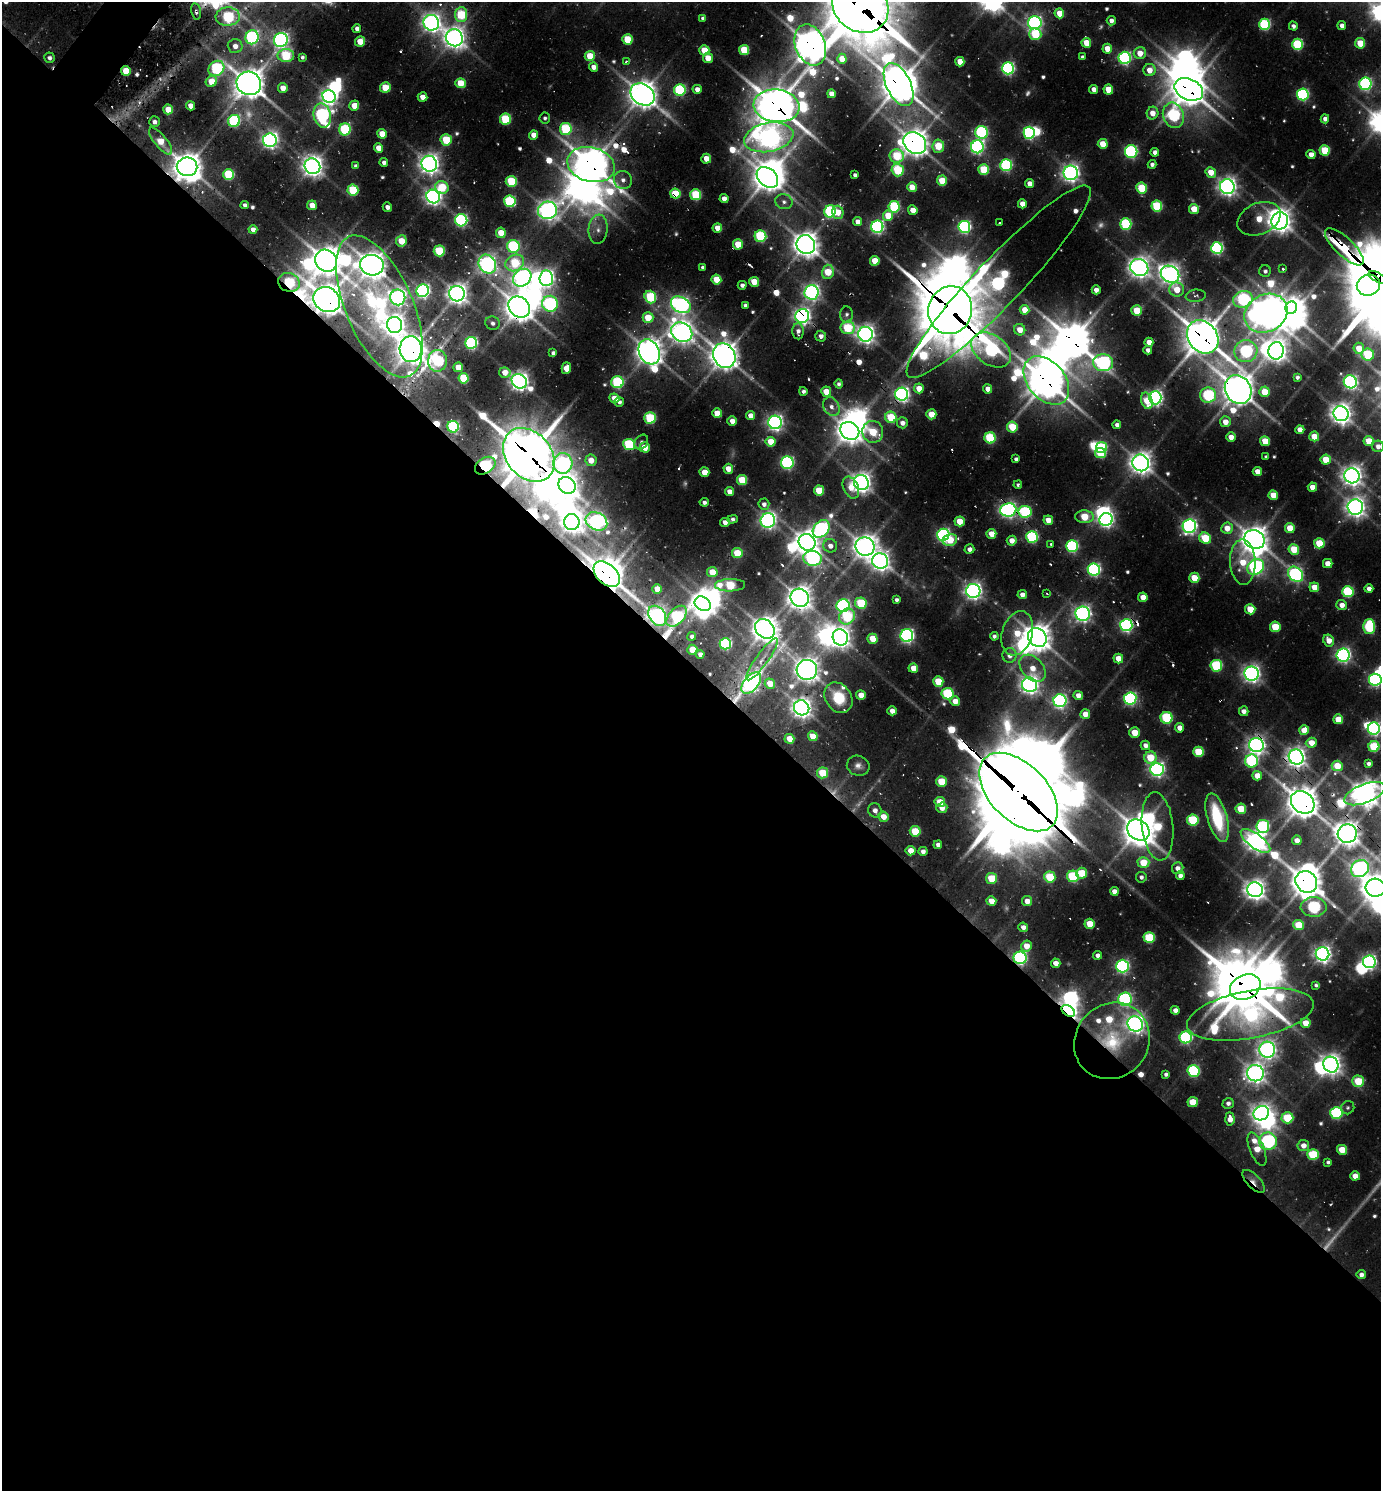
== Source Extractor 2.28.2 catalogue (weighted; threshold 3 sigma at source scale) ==
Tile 14 of 4 x 4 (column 2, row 4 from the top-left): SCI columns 1676-3054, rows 33-1521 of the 5997 x 5989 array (HDU 1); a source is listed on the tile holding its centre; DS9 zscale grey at full resolution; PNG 1383 x 1493 px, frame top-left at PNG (2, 2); each listed source drawn as its Kron ellipse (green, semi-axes under 4 px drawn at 4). Shown black and unused: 56% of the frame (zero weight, under 2 of 3 exposures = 3% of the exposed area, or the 3 px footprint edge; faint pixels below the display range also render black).
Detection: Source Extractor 2.28.2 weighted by HDU 2 'WHT'; one run over the whole footprint, this tile lists its part. Background 0.103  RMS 0.0094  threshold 0.0425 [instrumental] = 3 sigma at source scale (4.5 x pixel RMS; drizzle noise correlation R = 1.50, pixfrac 1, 0.05/0.05 arcsec/px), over >= 5 px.
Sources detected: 645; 17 too faint to see at this stretch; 50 inside a brighter object's white glare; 14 cosmic-ray / hot-pixel residue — neither listed nor drawn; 7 inside a brighter listed object's ellipse — not listed separately; of the other 557, all 500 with FLUX_AUTO >= 2.7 (the completeness limit of this list) listed and drawn (57 fainter detections not listed), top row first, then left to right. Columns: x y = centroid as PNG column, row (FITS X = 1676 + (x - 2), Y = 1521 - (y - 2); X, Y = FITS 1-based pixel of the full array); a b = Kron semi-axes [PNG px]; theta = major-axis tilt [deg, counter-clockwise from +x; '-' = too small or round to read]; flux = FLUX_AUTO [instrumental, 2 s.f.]
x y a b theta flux
860 6 30 25 -38 8400
196 11 8 4 -78 3.3
1059 13 5 5 - 24
461 15 7 6 - 86
228 17 12 9 3 130
703 18 4 4 - 4.5
1111 21 4 4 - 6.7
431 23 8 7 - 720
1035 23 7 6 - 370
1265 24 6 5 - 130
1293 26 4 4 - 4
1342 26 4 4 - 7.5
357 29 4 4 - 7.4
1035 34 6 6 - 69
252 37 7 6 - 260
454 38 9 8 - 1100
627 39 5 5 - 49
281 40 7 7 - 440
360 41 5 4 - 23
1086 43 5 5 - 30
1360 43 5 5 - 33
1297 44 5 5 - 110
810 45 21 15 -69 2000
235 46 7 7 - 10
1107 49 5 5 - 21
704 50 5 5 - 34
744 50 5 5 - 54
1140 53 6 6 - 19
286 56 8 6 0 86
590 56 5 5 - 37
302 57 4 4 - 2.8
1082 57 4 4 - 2.7
49 58 5 5 - 5.1
708 58 5 5 - 20
1125 58 6 6 - 280
842 59 5 4 - 19
626 62 4 3 - 2.8
960 62 5 4 - 20
593 67 5 4 - 10
216 68 8 7 - 160
1008 68 6 6 - 280
1149 70 6 6 - 17
126 71 5 5 - 39
211 81 6 5 - 30
249 83 12 11 - 2000
460 83 5 5 - 37
1365 84 6 6 - 230
899 85 23 12 -64 2700
385 87 5 5 - 40
283 88 5 4 - 15
697 89 4 4 - 9.2
1094 89 4 4 - 9.7
1108 89 5 5 - 26
1189 89 15 10 -25 2400
680 90 6 6 - 150
642 94 13 10 -34 1800
831 94 4 4 - 13
1303 94 6 6 - 210
329 96 7 6 - 540
423 97 5 4 - 15
190 106 4 4 - 14
354 106 5 5 - 23
776 106 23 16 -7 3200
168 109 5 5 - 24
1153 113 6 5 - 15
322 115 12 8 -77 290
1173 115 13 10 -69 170
545 118 5 5 - 3.3
505 119 5 5 - 90
1325 119 4 4 - 6.5
234 121 6 6 - 170
154 122 5 5 - 5.1
345 129 6 5 - 120
566 129 6 6 - 110
982 132 6 6 - 190
1029 133 6 5 - 220
382 134 5 5 - 22
533 135 4 4 - 15
769 137 25 14 12 1000
270 140 7 7 - 560
446 140 5 5 - 52
161 141 17 6 -51 29
915 143 12 10 -38 1500
1103 144 5 5 - 28
938 146 7 6 - 48
977 147 6 6 - 310
379 148 5 4 - 19
1325 150 5 5 - 57
1131 152 6 6 - 220
1155 152 4 4 - 7.1
1311 154 4 4 - 11
897 156 7 7 - 60
706 159 5 5 - 21
384 162 4 4 - 5.2
429 164 8 7 - 880
1152 164 4 4 - 4.5
591 165 24 17 -15 2500
1006 165 6 6 - 170
312 166 8 7 - 1000
356 166 4 4 - 5
187 167 10 9 - 1800
898 170 6 6 - 68
984 170 5 5 - 65
1211 172 5 5 - 20
1071 173 7 7 - 670
229 174 5 5 - 87
855 175 4 4 - 4
767 177 12 9 -41 1600
623 180 9 9 - 7.8
511 181 5 5 - 71
942 181 5 5 - 36
1030 184 4 4 - 13
442 187 7 6 - 53
912 187 5 4 - 19
1227 187 7 7 - 750
1142 188 5 5 - 64
353 190 5 5 - 80
675 194 5 5 - 54
696 195 5 5 - 85
433 196 7 6 - 610
724 199 4 4 - 10
510 201 6 5 - 130
784 202 9 7 -14 5.2
1022 204 4 4 - 15
245 205 4 4 - 4.4
312 205 5 5 - 17
1157 206 5 5 - 90
387 207 5 4 - 5.2
894 207 6 5 - 120
1194 209 5 5 - 28
547 210 9 8 - 880
913 210 5 4 - 15
830 211 6 5 - 170
838 212 6 5 - 22
888 216 5 5 - 31
1259 219 23 15 25 35
461 220 6 6 - 230
1280 221 8 8 - 1100
857 222 4 4 - 9.3
999 223 3 3 - 4.2
1126 224 6 5 - 130
877 227 6 6 - 320
964 227 6 6 - 270
717 228 5 4 - 18
253 229 4 4 - 7.6
598 229 14 9 83 9.4
501 233 5 5 - 26
760 236 6 5 - 120
401 241 5 5 - 30
738 244 5 5 - 38
806 245 10 9 - 1500
513 246 6 6 - 170
1344 247 25 9 -43 560
1217 248 6 6 - 240
439 251 5 5 - 80
326 261 12 10 -47 2000
875 261 5 5 - 31
515 263 10 8 31 70
487 264 10 8 -57 670
372 265 12 10 -12 1600
703 267 4 4 - 3.4
1139 268 9 8 - 1000
1283 268 3 3 - 5.2
1265 271 6 6 - 3
828 272 7 6 - 37
1170 274 10 8 -32 950
1377 277 9 4 -30 1400
522 278 10 8 38 620
546 278 8 7 - 460
716 280 5 5 - 38
289 282 11 9 -19 110
754 282 5 5 - 26
999 282 131 23 46 490
742 285 4 4 - 4.5
1368 285 12 10 20 540
1096 290 4 4 - 9
1177 290 7 7 - 23
423 291 6 6 - 350
812 292 7 7 - 450
457 294 8 7 - 1000
1196 296 10 6 8 4
398 297 8 7 - 480
650 297 6 5 - 100
1243 299 10 8 18 150
327 300 14 12 -34 2100
550 304 8 8 - 250
681 305 10 7 -29 560
745 305 4 4 - 3.9
379 306 76 33 -66 270
519 307 12 9 -40 1800
1291 308 6 6 - 520
950 310 24 22 73 6600
1025 310 5 5 - 20
1136 310 5 5 - 41
1266 313 22 18 28 2200
847 314 8 6 87 3.9
802 316 7 7 - 610
648 318 5 5 - 34
493 323 7 6 - 4.3
395 325 8 7 - 1000
848 328 7 6 - 81
1020 330 6 5 - 18
798 331 8 5 -90 6.1
682 332 11 9 -33 1200
866 334 7 7 - 780
821 336 5 5 - 6
1203 337 18 14 -52 2800
1149 342 4 4 - 15
471 343 6 6 - 210
1359 348 5 5 - 23
411 349 13 11 -89 1800
991 350 22 14 -36 270
1148 350 4 4 - 7
1246 351 11 11 - 210
1276 351 9 7 77 930
649 352 13 10 -62 1500
553 353 4 4 - 3.9
1368 355 6 6 - 85
724 356 13 10 -60 1800
437 361 11 9 83 140
1103 363 10 8 -5 350
458 367 5 4 - 21
566 368 6 4 74 19
505 372 6 5 - 13
1297 377 4 4 - 3.5
463 378 5 5 - 63
1046 380 27 18 -50 2700
519 381 8 7 - 750
617 382 6 6 - 140
1350 382 7 6 - 350
839 384 4 4 - 3.5
919 388 5 5 - 19
988 389 4 4 - 12
1238 390 15 13 -61 2100
803 391 4 4 - 3.7
826 392 5 5 - 24
1264 392 5 5 - 27
902 394 6 6 - 460
1208 395 8 7 - 140
614 398 5 5 - 16
1155 398 6 6 - 460
1147 401 8 5 -73 29
619 402 5 4 - 4.1
831 407 10 7 -58 8.2
717 413 5 5 - 21
931 414 5 5 - 22
1341 414 8 7 - 980
751 416 4 4 - 15
891 417 6 5 - 59
650 418 5 5 - 92
732 421 4 4 - 11
775 422 7 6 - 540
1225 422 5 5 - 15
902 423 5 5 - 8.6
1117 425 4 4 - 4.6
453 427 6 6 - 160
1012 427 5 5 - 50
1300 430 4 4 - 13
850 431 10 8 -37 1400
873 432 11 10 - 58
1314 436 5 5 - 23
1231 437 4 4 - 13
990 438 5 5 - 100
1265 441 5 5 - 29
1369 441 5 5 - 24
641 442 8 6 54 3.1
771 442 5 5 - 27
629 444 6 5 - 120
1378 446 6 6 - 6.8
645 447 5 5 - 22
1101 447 5 5 - 92
1100 453 5 5 - 63
529 455 30 22 -49 5000
1266 457 4 4 - 3.1
1016 459 4 4 - 4.6
591 460 6 5 - 15
1326 460 5 5 - 28
563 463 10 9 - 310
787 463 6 6 - 220
1141 463 8 8 - 1100
485 466 11 8 32 220
728 469 5 5 - 16
1257 471 4 4 - 16
704 472 5 5 - 23
1352 476 8 7 - 920
742 480 5 5 - 52
861 483 8 7 - 920
567 485 9 8 - 980
1018 485 4 4 - 2.8
851 487 11 7 -65 18
1312 487 4 4 - 15
819 490 5 5 - 42
729 492 4 4 - 9.7
1273 495 5 4 - 21
704 502 4 4 - 3.5
764 504 6 5 - 5.5
1355 507 8 7 - 860
1008 510 8 6 6 480
1025 512 6 6 - 140
1084 517 9 6 -3 47
733 519 5 4 - 3.1
768 520 7 7 - 540
1048 520 5 4 - 17
1106 520 7 6 - 400
596 521 11 8 -27 430
960 521 5 5 - 28
572 522 8 8 - 1100
725 522 5 4 - 7.8
1189 526 7 6 - 460
1227 528 6 5 - 19
1290 528 5 5 - 24
821 529 10 7 49 320
991 534 5 5 - 20
943 535 6 6 - 300
1032 537 6 5 - 150
1205 538 6 5 - 58
1254 539 10 9 - 1500
950 540 7 6 - 38
1012 541 5 5 - 12
807 542 9 8 - 1400
1319 543 5 5 - 43
1051 544 3 3 - 2.9
830 546 7 6 - 9.1
865 546 9 9 - 1300
1072 546 6 6 - 180
969 549 5 5 - 6.2
1294 549 5 5 - 39
737 553 5 5 - 42
813 558 9 7 -9 310
880 561 8 8 - 830
1243 562 22 12 -88 40
1328 563 5 4 - 16
1256 567 9 7 37 350
1094 569 6 6 - 290
712 572 5 5 - 29
607 574 15 10 -44 2300
1295 574 8 6 -45 350
1194 578 5 5 - 34
730 585 15 6 2 74
1314 587 5 5 - 18
657 589 5 5 - 19
1369 589 4 4 - 8.1
973 591 7 7 - 640
1348 592 6 5 - 130
1047 594 3 3 - 2.8
1022 595 4 4 - 8.6
1143 597 5 4 - 16
800 598 9 9 - 1300
896 600 4 4 - 3.6
861 603 6 6 - 71
703 604 9 6 -33 1000
1342 605 5 5 - 11
843 606 6 6 - 290
1250 609 5 5 - 29
1083 614 7 7 - 500
657 616 11 8 -54 620
677 616 12 7 47 140
847 617 8 7 - 92
1126 625 6 6 - 320
1275 627 5 5 - 46
1369 627 7 6 - 100
765 629 11 8 -45 1400
1017 633 22 15 73 43
692 636 4 4 - 3.7
907 636 6 6 - 350
994 636 4 4 - 4
840 637 8 7 - 970
1037 638 10 8 -46 1600
872 639 5 5 - 31
1329 640 6 5 - 15
725 644 6 5 - 170
692 650 5 5 - 29
700 654 4 4 - 5.6
1009 655 7 7 - 8.6
1343 655 6 6 - 440
762 659 25 6 54 8.7
1118 659 5 5 - 23
1216 666 6 6 - 120
913 668 5 4 - 19
1032 668 16 10 -49 21
807 670 10 10 - 1300
1252 674 7 7 - 660
1375 680 6 6 - 270
938 681 5 5 - 40
751 683 13 7 49 530
770 684 5 5 - 18
1029 685 8 7 - 740
947 694 6 6 - 100
861 695 5 5 - 17
1078 695 5 4 - 9.7
838 698 16 13 -54 44
1130 698 6 6 - 270
955 701 5 4 - 15
1060 701 6 6 - 350
802 708 8 7 - 890
892 711 4 4 - 11
1244 711 5 4 - 8.2
1085 714 5 5 - 14
1167 718 6 6 - 110
1338 719 5 5 - 23
1180 728 4 4 - 10
1374 729 6 6 - 300
1304 730 5 5 - 25
1135 732 5 5 - 23
813 736 5 5 - 21
789 739 5 5 - 22
1311 743 6 5 - 16
1145 745 5 4 - 7.6
1256 745 7 7 - 680
1374 747 5 5 - 77
1198 752 5 5 - 61
1150 757 6 6 - 42
1296 757 7 7 - 870
1252 761 6 6 - 150
1369 764 4 4 - 3.9
858 766 11 10 - 7.1
1337 766 5 5 - 26
1157 769 6 6 - 460
822 773 5 5 - 45
1257 776 5 5 - 19
941 782 5 5 - 43
1018 792 48 28 -45 12000
1365 794 21 9 20 1400
940 802 5 5 - 25
1303 802 12 10 -39 2200
942 808 5 5 - 10
1241 809 5 5 - 36
875 810 7 6 - 6.8
883 817 5 5 - 15
1217 818 25 10 -74 75
1193 820 6 5 - 100
1158 826 34 15 -84 80
1263 826 6 6 - 170
1138 830 12 9 -36 1900
915 831 5 5 - 56
1347 834 9 9 - 1300
1297 840 5 4 - 10
1255 841 17 7 -36 1100
938 845 4 4 - 6.1
911 851 5 4 - 17
923 851 4 4 - 5.8
1143 862 6 5 - 33
1178 868 6 5 - 8
1360 869 9 8 - 500
1082 873 5 5 - 43
1073 876 6 5 - 110
1180 876 4 4 - 6.1
1050 877 5 5 - 62
1141 877 5 5 - 4.2
991 878 5 5 - 42
1306 882 11 10 - 1900
1375 888 9 9 - 1800
1255 890 8 7 - 1000
1114 891 4 4 - 11
991 901 5 4 - 18
1027 901 5 5 - 13
1314 907 13 10 -1 170
1090 924 5 5 - 32
1298 925 5 5 - 38
1023 927 5 4 - 7.6
1149 938 5 5 - 81
1026 946 5 5 - 18
1322 954 7 6 - 660
1098 955 4 4 - 5.9
1020 958 6 6 - 280
1369 962 6 6 - 410
1056 963 5 4 - 12
1122 966 6 6 - 290
1316 985 4 4 - 2.7
1245 987 16 12 24 3800
1125 999 7 6 - 250
1175 1010 4 4 - 8
1068 1011 7 5 -34 850
1250 1014 64 23 11 380
1306 1023 5 5 - 21
1135 1024 8 7 - 740
1186 1037 6 6 - 210
1112 1041 40 36 50 82
1267 1050 8 8 - 680
1331 1065 8 7 - 970
1194 1071 6 5 - 150
1255 1073 8 8 - 880
1166 1074 4 4 - 3.7
1358 1081 6 5 - 47
1193 1102 5 5 - 35
1228 1103 6 5 - 5.3
1348 1108 7 6 - 2.9
1261 1113 8 7 - 680
1336 1113 6 6 - 160
1287 1118 6 5 - 66
1230 1119 7 4 -86 13
1268 1141 9 9 - 290
1303 1145 6 5 - 10
1257 1149 18 7 -68 26
1342 1150 5 5 - 30
1313 1154 6 5 - 76
1328 1162 4 4 - 3
1355 1176 5 4 - 16
1254 1181 14 6 -47 9.1
1361 1275 5 4 - 6.2
Overlapping masked pixels (flux is a lower limit): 58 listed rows (the first 20) at x y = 860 6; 196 11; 810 45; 126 71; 899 85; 385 87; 1189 89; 776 106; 769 137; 915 143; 591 165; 187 167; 623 180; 675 194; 738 244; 1344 247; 1377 277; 289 282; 999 282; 1368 285
Isophote crosses this tile's border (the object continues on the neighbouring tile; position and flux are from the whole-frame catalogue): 8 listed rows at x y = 860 6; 1377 277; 1378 446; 1375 680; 1374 729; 1365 794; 1360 869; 1375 888